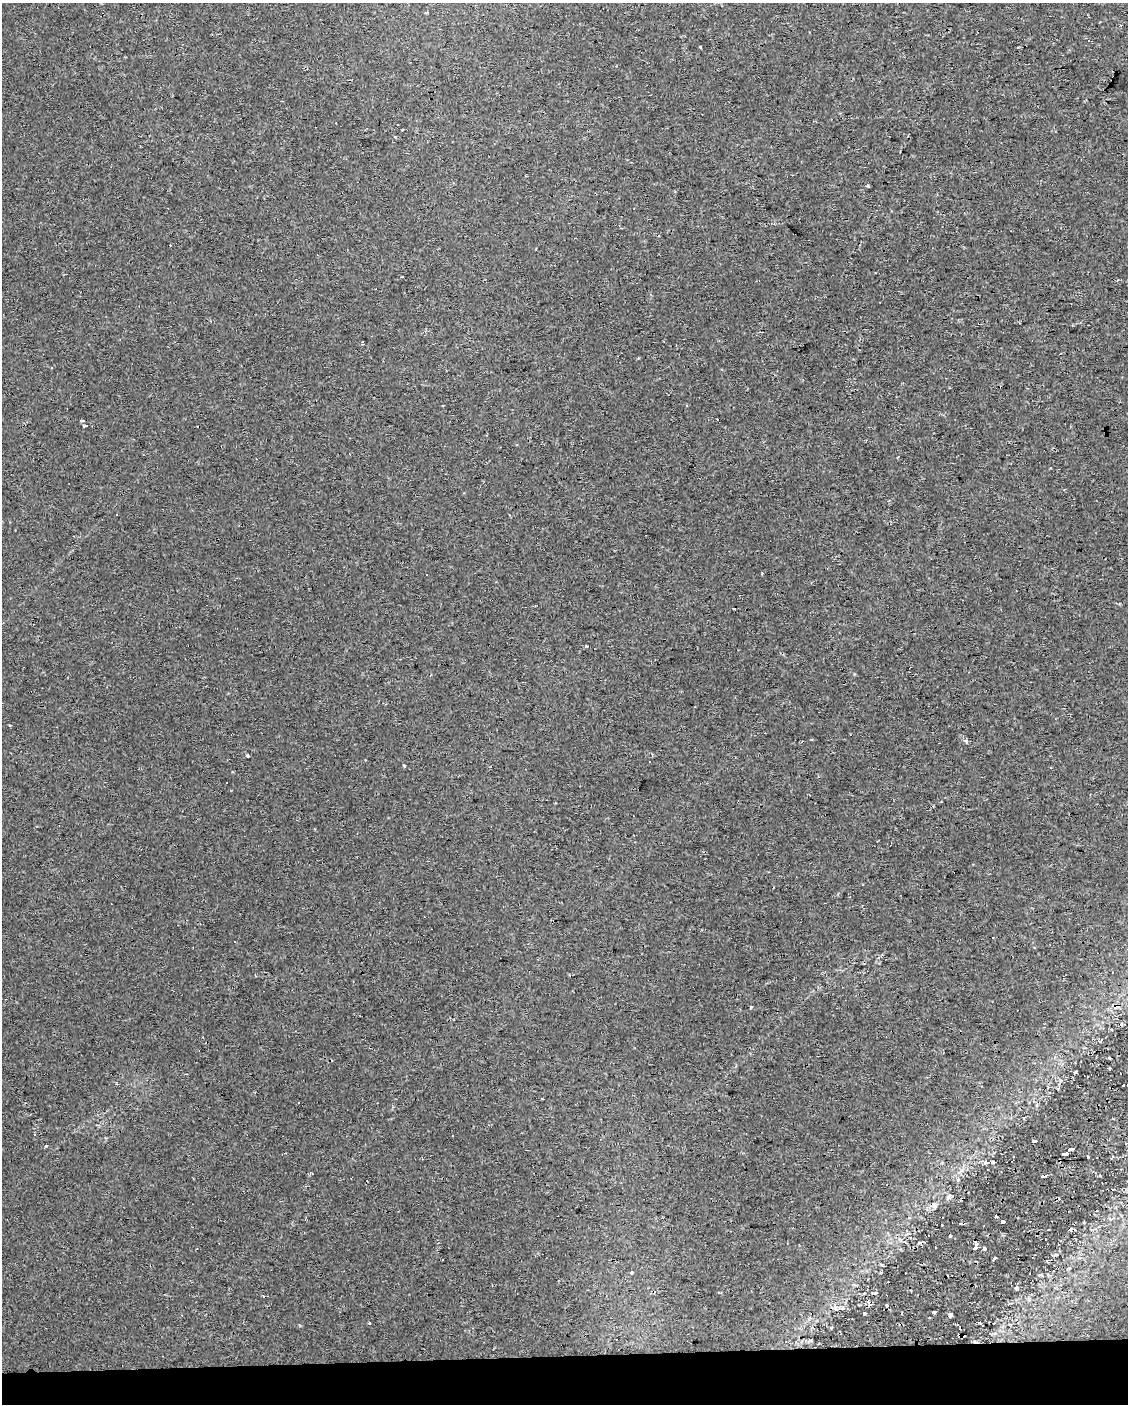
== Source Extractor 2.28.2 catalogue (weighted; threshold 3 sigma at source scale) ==
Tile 10 of 4 x 3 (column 2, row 3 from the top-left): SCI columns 1127-2252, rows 2-1403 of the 4503 x 4250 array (HDU 1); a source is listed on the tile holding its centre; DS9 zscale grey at full resolution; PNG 1130 x 1406 px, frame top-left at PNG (2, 3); no overlay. Shown black and unused: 4% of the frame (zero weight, under 2 of 3 exposures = <1% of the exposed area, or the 3 px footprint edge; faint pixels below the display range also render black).
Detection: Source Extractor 2.28.2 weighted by HDU 2 'WHT'; one run over the whole footprint, this tile lists its part. Background 0.0303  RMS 0.0037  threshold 0.0166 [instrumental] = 3 sigma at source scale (4.5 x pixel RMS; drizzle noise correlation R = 1.50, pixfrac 1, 0.0396/0.0396 arcsec/px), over >= 5 px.
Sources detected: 58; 21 cosmic-ray / hot-pixel residue — not listed; the other 37 listed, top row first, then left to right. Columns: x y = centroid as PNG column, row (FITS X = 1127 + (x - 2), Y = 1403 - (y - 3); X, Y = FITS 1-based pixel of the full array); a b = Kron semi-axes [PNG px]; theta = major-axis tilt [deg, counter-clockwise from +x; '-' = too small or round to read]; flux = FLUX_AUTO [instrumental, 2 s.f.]
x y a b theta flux
700 47 3 3 - 1.4
868 186 4 4 - 0.43
362 342 3 3 - 3.3
83 420 3 3 - 0.5
85 425 4 3 - 4.4
197 426 3 2 - 0.65
117 514 3 2 - 0.64
762 573 3 3 - 0.34
966 741 5 4 - 0.97
248 756 3 3 - 0.58
650 761 3 2 - 0.31
404 765 3 3 - 1.6
750 1007 3 3 - 3
1110 1058 4 2 - 0.32
1123 1085 3 3 - 52
1034 1141 4 3 - 0.79
46 1146 3 3 - 0.41
1070 1149 6 3 -1 13
1064 1153 6 3 2 36
1043 1175 5 3 - 36
934 1205 7 4 -72 0.68
997 1217 4 3 - 21
909 1218 4 4 - 0.52
1002 1222 4 3 - 9.7
963 1223 6 2 5 1.3
950 1236 3 3 - 0.54
975 1244 6 4 77 170
984 1249 3 3 - 2
994 1258 4 2 - 0.6
631 1272 5 4 - 0.48
1016 1288 5 4 - 0.54
887 1306 5 4 - 0.53
836 1308 7 5 -23 1.1
934 1312 3 3 - 0.97
864 1313 4 3 - 0.45
950 1315 5 4 - 1
369 1323 3 3 - 0.74
Overlapping masked pixels (flux is a lower limit): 4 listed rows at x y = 1064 1153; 1043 1175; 963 1223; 975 1244